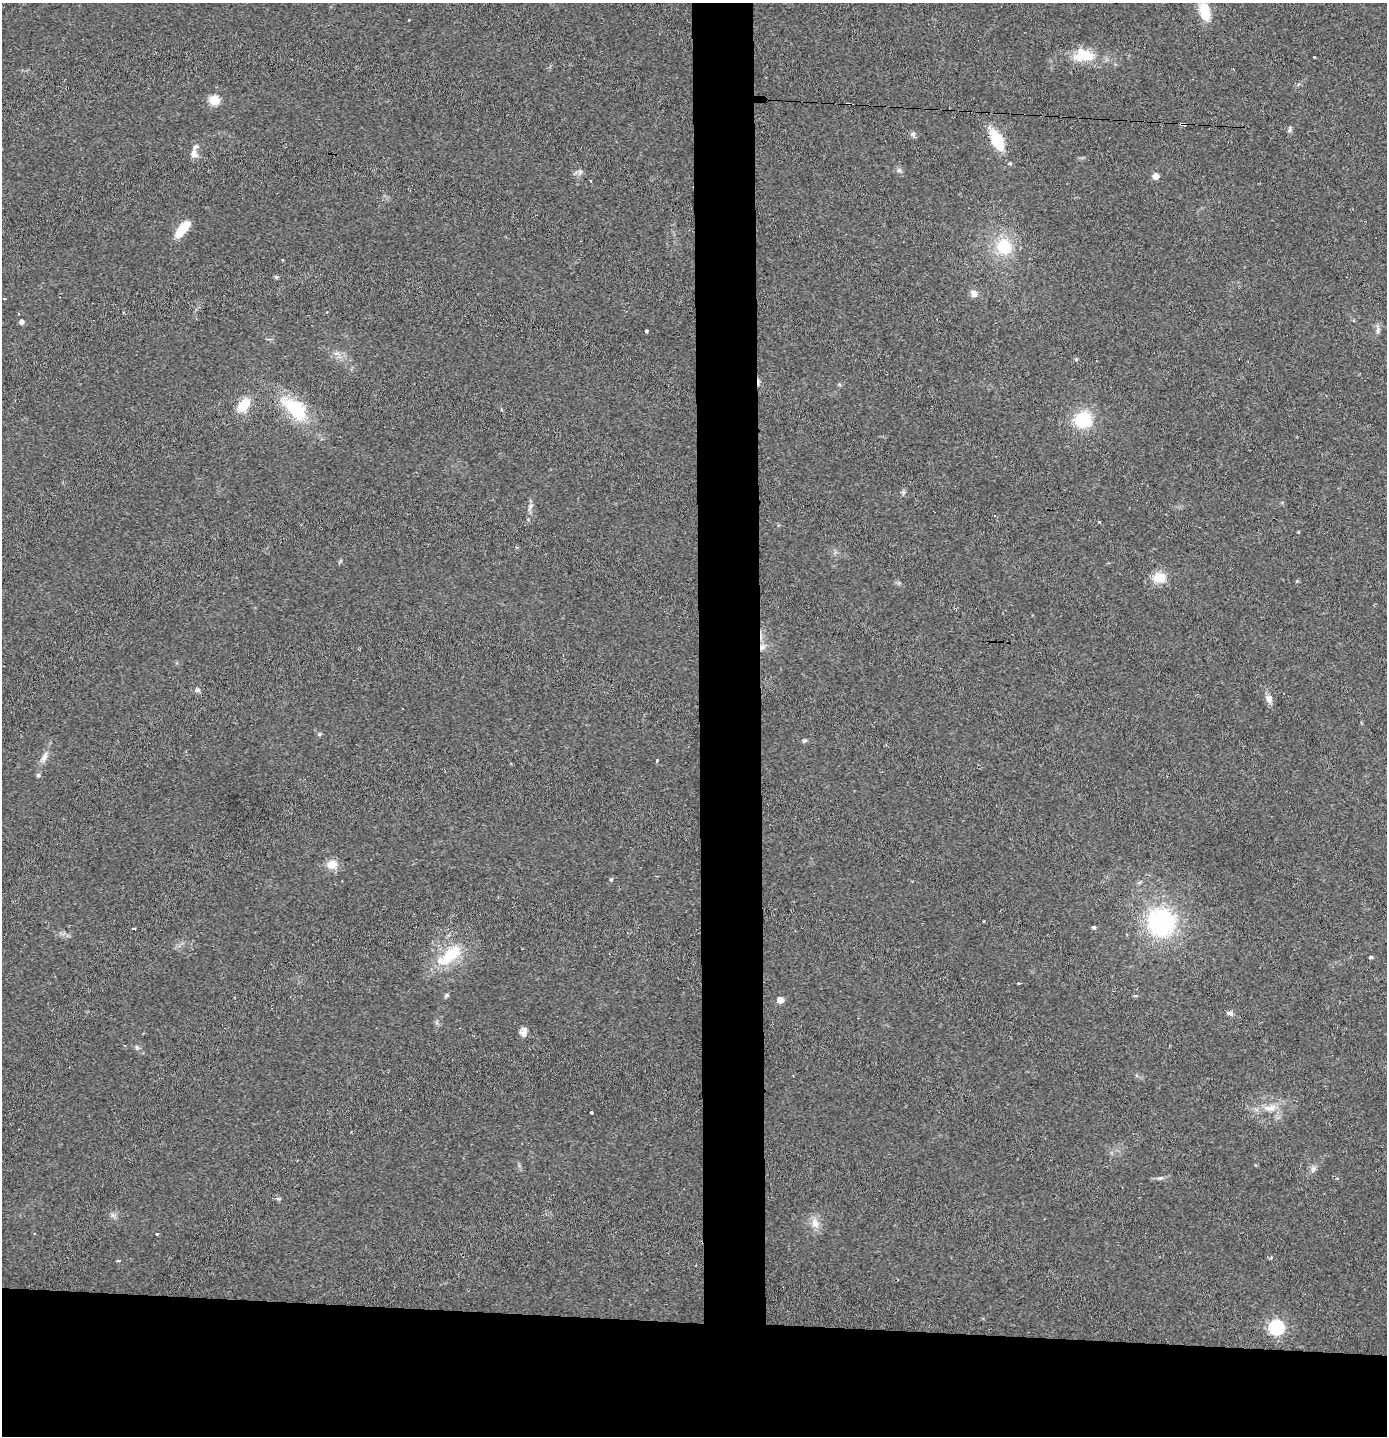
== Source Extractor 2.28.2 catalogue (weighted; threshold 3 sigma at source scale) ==
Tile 8 of 3 x 3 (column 2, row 3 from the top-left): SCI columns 1465-2849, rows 2-1435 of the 4317 x 4304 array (HDU 1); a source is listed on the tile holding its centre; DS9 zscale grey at full resolution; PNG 1389 x 1438 px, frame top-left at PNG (2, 3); no overlay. Shown black and unused: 12% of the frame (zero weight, under 2 of 3 exposures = <1% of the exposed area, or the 3 px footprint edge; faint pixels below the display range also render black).
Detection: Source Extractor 2.28.2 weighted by HDU 2 'WHT'; one run over the whole footprint, this tile lists its part. Background 0.0466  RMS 0.0068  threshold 0.0305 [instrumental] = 3 sigma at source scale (4.5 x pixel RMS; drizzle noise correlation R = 1.50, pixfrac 1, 0.05/0.05 arcsec/px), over >= 5 px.
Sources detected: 71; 1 inside a brighter object's white glare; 6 cosmic-ray / hot-pixel residue — not listed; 1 inside a brighter listed object's ellipse — not listed separately; the other 63 listed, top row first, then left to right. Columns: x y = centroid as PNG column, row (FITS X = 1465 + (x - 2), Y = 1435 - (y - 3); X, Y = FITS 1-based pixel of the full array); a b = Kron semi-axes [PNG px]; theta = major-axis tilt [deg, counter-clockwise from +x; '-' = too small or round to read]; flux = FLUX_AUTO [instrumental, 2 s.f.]
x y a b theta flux
1205 12 18 10 -81 19
409 20 3 3 - 1
1084 55 30 17 -1 18
1314 57 3 3 - 0.84
214 100 5 5 - 37
1182 123 5 3 - 2.4
1290 129 9 3 75 1.2
913 134 6 6 - 1.5
997 140 20 10 -62 26
194 154 12 9 82 4.2
1010 163 4 4 - 0.77
899 170 6 5 - 1.3
1156 176 5 4 - 7.3
183 228 22 11 46 10
1004 246 22 20 -64 23
282 260 3 2 - 0.59
276 277 5 4 - 1
974 293 8 7 - 3.6
4 298 3 2 - 1.1
21 322 4 4 - 2.8
1378 330 9 6 81 2.1
646 331 4 3 - 2.7
336 353 7 4 -18 1.6
1076 359 6 4 0 0.72
244 405 15 9 51 14
295 408 32 16 -43 36
1083 420 19 18 - 26
903 492 6 5 - 1.2
530 506 8 6 70 2
1100 521 3 3 - 2.9
1298 532 3 3 - 0.82
1159 577 13 10 2 12
762 647 8 6 89 2.7
197 690 7 5 1 1.5
1269 699 11 8 -70 3.6
319 734 5 5 - 0.89
804 741 7 4 7 1.1
44 757 12 6 74 3.2
657 760 3 3 - 3.2
38 775 6 5 - 1
332 864 12 10 4 6.9
611 879 5 3 - 0.7
983 921 3 3 - 1.3
1161 922 27 26 - 82
1094 927 4 3 - 10
134 929 3 3 - 3.1
449 956 43 16 38 25
1371 957 4 3 - 0.97
1019 983 3 3 - 1.7
446 995 6 5 - 1.2
780 1000 5 4 - 8
1230 1013 8 6 -14 2
524 1032 14 7 82 3.4
1270 1108 20 9 8 8
591 1113 3 3 - 2.1
1255 1165 4 3 - 0.54
1313 1169 7 6 - 1.9
1160 1178 10 5 17 1.7
278 1199 6 4 -1 1
815 1223 12 9 -67 5.6
157 1234 3 3 - 2.4
118 1261 4 3 - 0.78
1276 1327 7 6 - 150
Overlapping masked pixels (flux is a lower limit): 2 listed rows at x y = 1182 123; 762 647
Isophote crosses this tile's border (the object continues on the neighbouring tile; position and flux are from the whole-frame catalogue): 1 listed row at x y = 1205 12